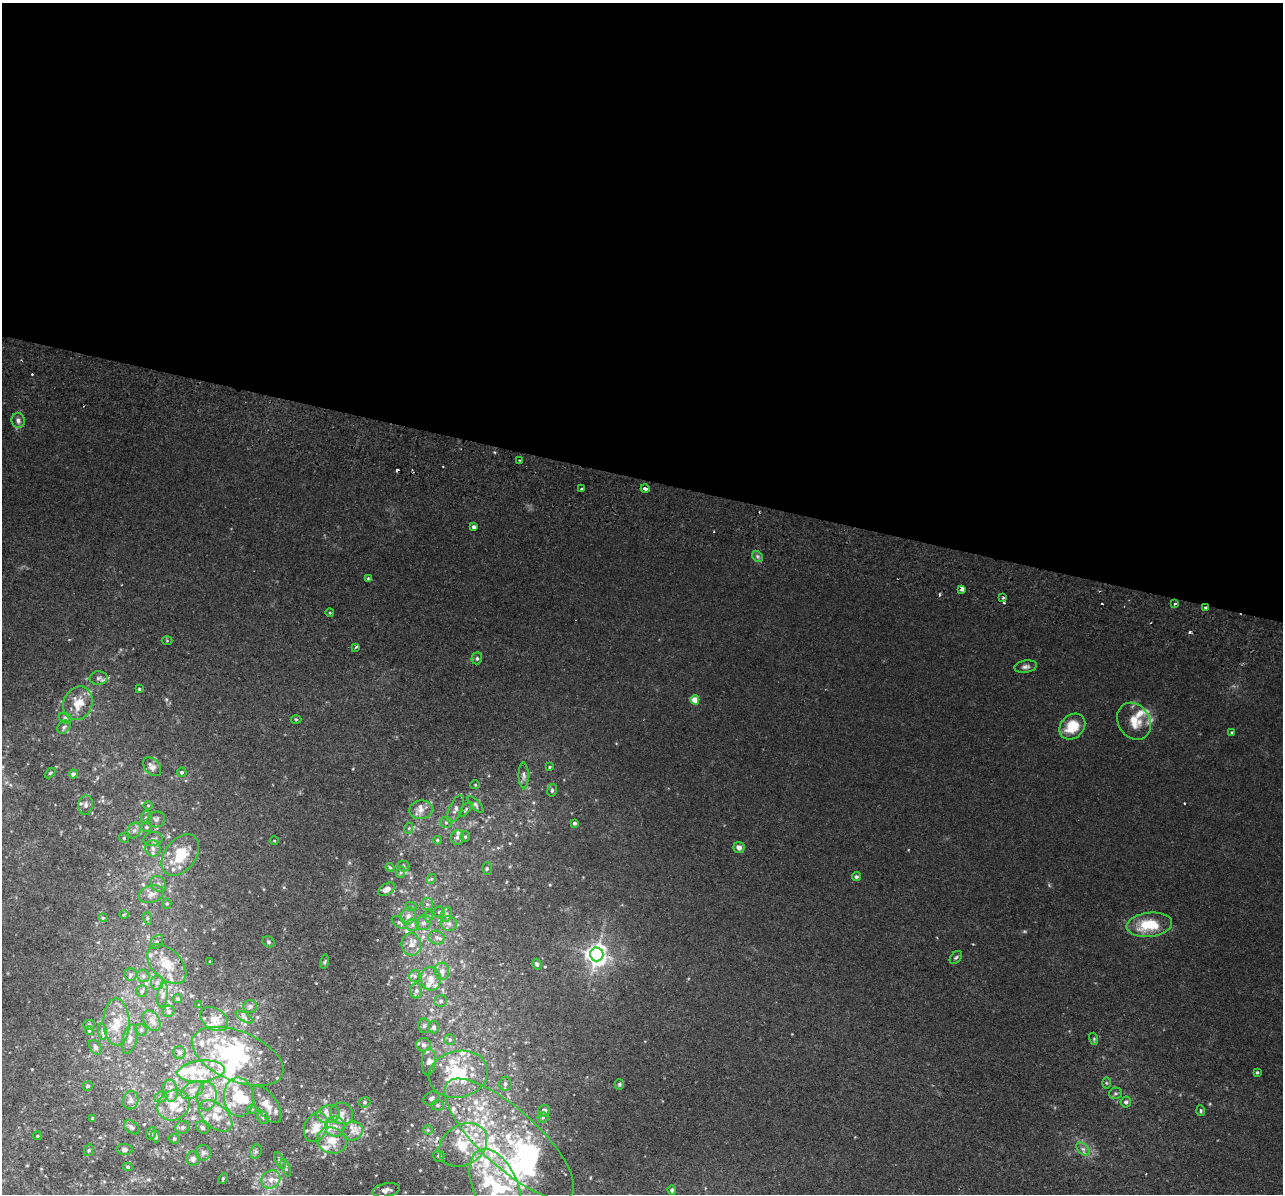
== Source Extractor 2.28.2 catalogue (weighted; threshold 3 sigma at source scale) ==
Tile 3 of 4 x 4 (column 3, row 1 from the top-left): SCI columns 2580-3860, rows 3883-5074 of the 5159 x 5259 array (HDU 1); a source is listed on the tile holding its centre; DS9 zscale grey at full resolution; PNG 1285 x 1196 px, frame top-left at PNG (2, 3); each listed source drawn as its Kron ellipse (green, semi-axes under 4 px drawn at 4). Shown black and unused: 40% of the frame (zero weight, under 2 of 3 exposures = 3% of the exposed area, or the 3 px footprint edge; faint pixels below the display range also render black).
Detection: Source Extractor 2.28.2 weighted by HDU 2 'WHT'; one run over the whole footprint, this tile lists its part. Background 0.0203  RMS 0.0052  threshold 0.0234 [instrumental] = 3 sigma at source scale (4.5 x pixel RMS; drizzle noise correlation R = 1.50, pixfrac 1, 0.05/0.05 arcsec/px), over >= 5 px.
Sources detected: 260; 5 inside a brighter object's white glare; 6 cosmic-ray / hot-pixel residue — neither listed nor drawn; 69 inside a brighter listed object's ellipse — not listed separately; the other 180 listed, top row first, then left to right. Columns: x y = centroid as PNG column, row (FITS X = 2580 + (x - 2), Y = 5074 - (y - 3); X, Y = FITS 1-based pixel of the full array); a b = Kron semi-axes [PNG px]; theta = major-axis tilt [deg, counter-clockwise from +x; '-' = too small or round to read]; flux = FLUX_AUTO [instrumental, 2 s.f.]
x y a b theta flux
18 420 8 6 -83 1.6
519 460 2 2 - 0.44
645 488 4 3 - 2.5
581 489 3 2 - 0.65
474 527 4 3 - 1.7
757 556 6 4 -46 1.1
368 578 3 3 - 0.61
962 589 4 3 - 4.3
1003 598 3 3 - 0.9
1175 603 4 2 - 0.48
1206 608 4 2 - 0.84
330 613 4 3 - 0.45
167 641 5 3 - 0.5
356 647 4 3 - 1
477 658 6 5 - 1.2
1026 667 11 6 8 1.7
98 678 9 6 3 1.8
139 689 4 4 - 0.52
695 700 4 4 - 7.3
78 703 17 14 68 10
65 718 7 5 -17 1.2
296 719 5 3 - 0.51
1134 721 19 15 -58 8.6
1072 726 14 11 43 12
64 727 7 6 - 1.3
1232 732 4 3 - 0.55
152 767 11 7 -48 2.8
550 767 4 3 - 0.59
182 772 5 4 - 1
50 773 6 4 45 0.69
73 774 4 4 - 1.7
524 775 13 5 -89 1.7
475 785 4 4 - 0.57
552 790 6 5 - 0.99
475 804 10 4 -45 1.2
86 805 9 7 86 2.3
148 805 5 3 - 0.46
456 809 15 6 65 2.8
466 809 9 4 51 1
421 810 12 9 7 4.1
146 817 6 5 - 1.1
156 819 9 8 - 1.8
446 822 6 5 - 1.1
574 823 4 3 - 1
147 827 5 5 - 0.93
409 828 5 3 - 0.57
134 830 8 6 68 1.9
457 837 7 6 - 1.9
465 837 5 4 - 0.79
124 838 5 4 - 0.62
153 839 9 7 8 2
437 840 4 3 - 0.64
274 841 4 3 - 0.43
739 847 6 5 - 2.8
153 848 8 7 - 2.5
180 855 23 15 51 19
403 866 6 5 - 0.97
390 867 4 3 - 0.58
487 869 6 5 - 0.81
401 872 6 3 71 0.74
856 877 4 4 - 1
431 879 5 4 - 0.69
158 884 9 7 -50 2.1
387 889 9 5 30 3.9
151 894 13 8 18 3.8
167 903 5 4 - 0.72
427 904 6 5 - 1.2
411 906 5 3 - 0.49
439 912 5 5 - 0.91
124 915 4 3 - 0.51
446 915 8 5 71 1.5
408 916 9 7 66 2.5
429 916 6 4 89 1
103 918 4 4 - 0.6
147 918 6 4 -73 0.75
399 922 8 4 -35 1.1
424 923 8 7 - 2.3
449 924 8 7 - 2
412 925 7 6 - 1.6
1149 925 23 12 6 18
437 937 8 6 -18 1.9
157 942 8 5 52 1.3
269 942 6 5 - 1
411 944 11 9 -83 3.9
597 954 7 6 - 330
956 957 7 5 48 0.96
210 962 3 3 - 0.6
325 962 7 3 80 0.66
167 964 24 14 -46 11
537 964 5 4 - 1.2
442 971 8 7 - 3.1
131 975 6 6 - 1.2
143 976 7 5 -48 1.4
415 976 6 5 - 1.2
431 979 12 10 -76 4.6
157 982 7 6 - 1.6
142 991 5 5 - 0.85
416 991 7 6 - 1.4
163 995 12 5 82 2.2
177 999 4 4 - 0.83
441 1001 6 5 - 1.3
199 1005 4 3 - 0.52
250 1006 7 6 - 1.4
169 1011 6 5 - 1.2
244 1017 10 4 -33 1.3
214 1019 15 10 -32 4.9
152 1021 11 7 -55 3.3
116 1022 23 13 -89 10
89 1025 6 5 - 0.98
424 1026 7 6 - 1.2
434 1027 6 5 - 1.7
141 1030 6 5 - 0.94
89 1031 4 4 - 0.48
102 1032 8 4 -82 1.3
130 1039 15 7 74 2.9
450 1039 6 5 - 1.1
1094 1039 6 4 -73 0.63
423 1045 7 7 - 1.8
95 1047 8 5 -57 1.5
179 1053 6 6 - 1.3
238 1056 48 25 -23 46
429 1062 13 7 86 3
201 1071 24 10 6 11
1257 1072 4 3 - 0.62
458 1074 30 23 12 36
1106 1083 6 4 -89 0.56
505 1084 7 6 - 1.5
619 1084 5 4 - 0.81
88 1086 5 4 - 0.67
192 1090 12 7 27 3.5
170 1091 11 7 -82 3.4
1115 1093 6 5 - 1.1
207 1096 14 9 85 5.4
161 1097 7 5 20 1.2
239 1097 19 15 -85 17
431 1098 8 6 31 1.6
130 1100 9 7 70 2.5
365 1102 5 5 - 0.98
1126 1102 5 5 - 1.5
173 1105 17 14 29 9.6
267 1105 21 10 -55 7.1
437 1105 6 5 - 1.1
252 1109 5 4 - 0.67
544 1111 6 6 - 1.8
1201 1111 5 3 - 0.6
342 1113 12 10 -30 4.5
329 1114 12 8 13 4.1
216 1116 19 11 -41 8.1
263 1117 7 5 -68 1.1
543 1117 5 5 - 0.87
92 1118 4 2 - 0.46
132 1127 9 5 -39 1.7
182 1127 7 6 - 1.2
316 1127 15 11 67 9.2
335 1127 10 9 - 4.1
202 1128 7 5 -43 1.1
428 1130 5 5 - 0.67
353 1131 10 9 - 3.9
151 1133 6 5 - 0.8
37 1136 4 3 - 0.54
156 1136 6 4 -71 0.96
174 1139 5 4 - 0.7
509 1139 84 29 -42 76
332 1140 15 12 -17 9.2
463 1145 25 20 33 24
124 1149 8 5 -6 1.7
1083 1149 8 5 -44 1.6
89 1150 6 5 - 0.83
256 1152 7 5 68 1.1
203 1153 8 7 - 1.7
439 1156 6 5 - 1.1
193 1159 7 6 - 2.4
280 1161 9 4 -63 1.2
128 1167 5 4 - 0.82
286 1168 9 4 -70 1.1
223 1178 6 4 64 0.66
271 1180 10 8 36 4.2
495 1186 39 22 -66 33
386 1190 14 6 12 2.5
672 1190 5 4 - 1.2
Overlapping masked pixels (flux is a lower limit): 5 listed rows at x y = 962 589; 1206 608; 597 954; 509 1139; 463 1145
Isophote crosses this tile's border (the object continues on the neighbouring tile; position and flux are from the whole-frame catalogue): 1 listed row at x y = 495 1186
Unlisted compact peaks at least as high as the median listed source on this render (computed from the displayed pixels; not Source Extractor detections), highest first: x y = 1024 931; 166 699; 550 885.